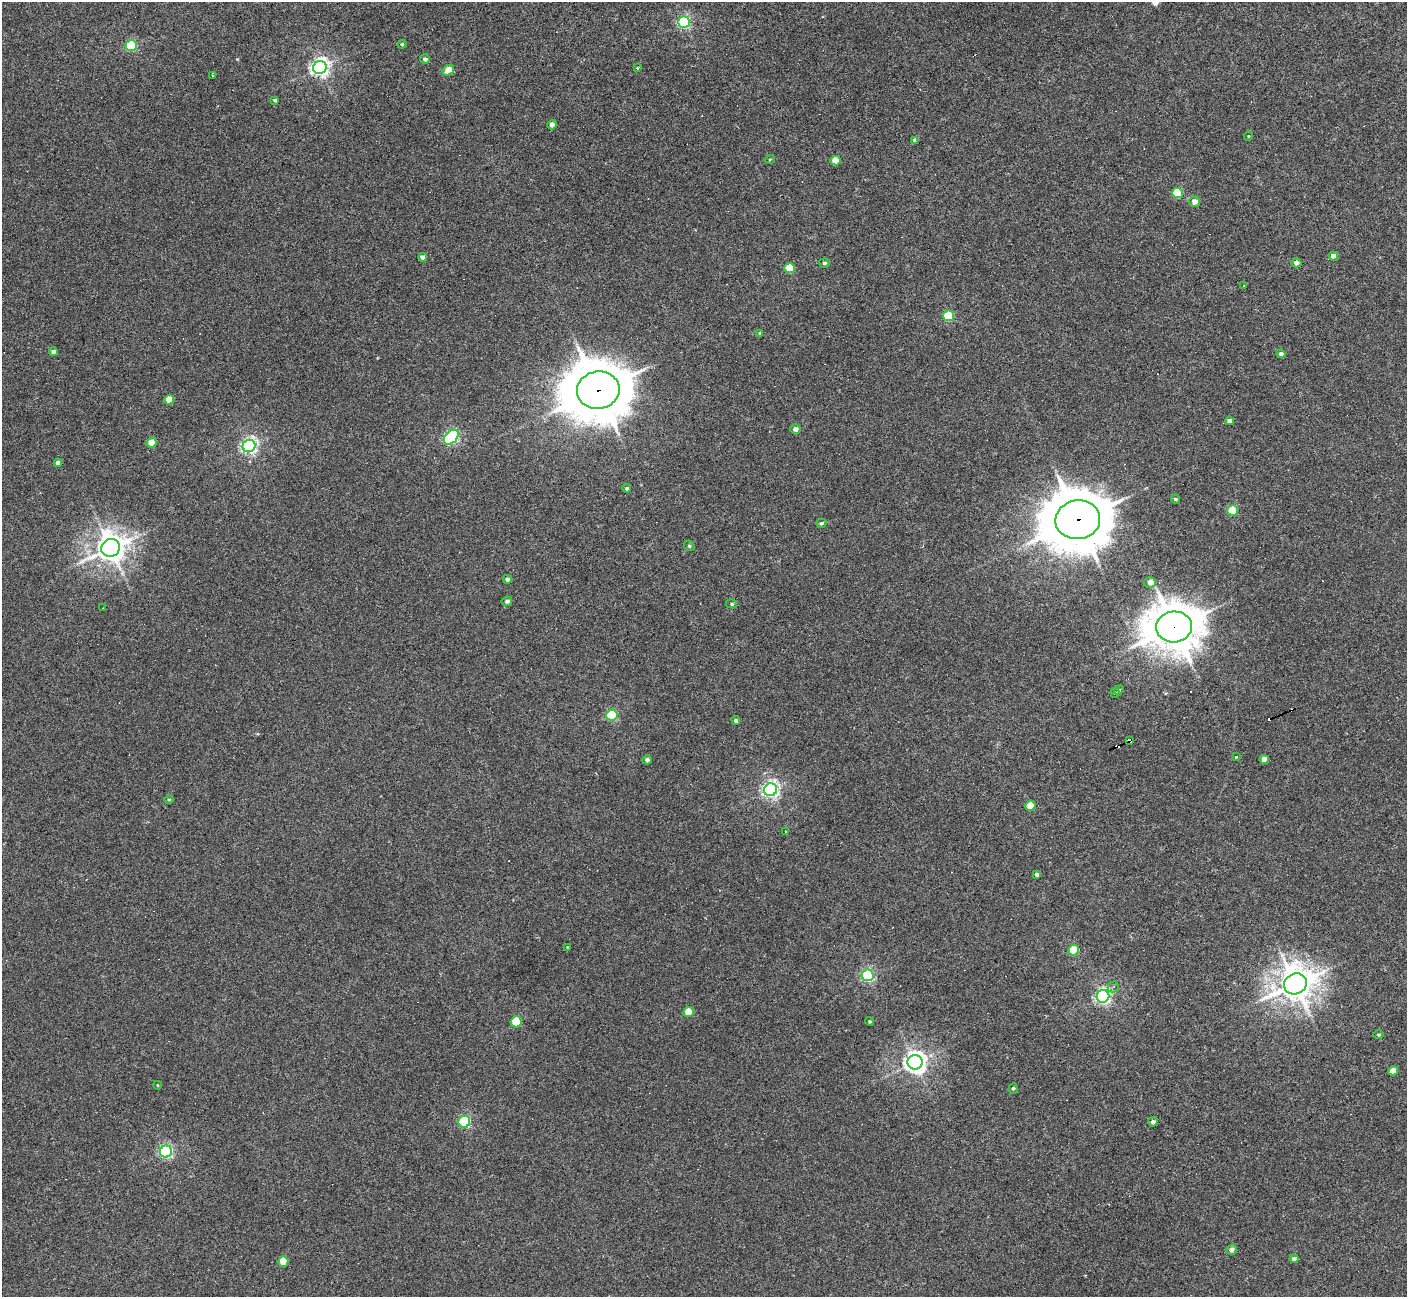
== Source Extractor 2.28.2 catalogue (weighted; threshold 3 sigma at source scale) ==
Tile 10 of 4 x 4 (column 2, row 3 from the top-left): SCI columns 1407-2811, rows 1445-2739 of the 5622 x 5610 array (HDU 1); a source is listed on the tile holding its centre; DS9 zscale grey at full resolution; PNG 1409 x 1299 px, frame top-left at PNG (2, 2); each listed source drawn as its Kron ellipse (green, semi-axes under 4 px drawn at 4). Shown black and unused: <1% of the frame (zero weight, under 3 of 6 exposures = <1% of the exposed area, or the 3 px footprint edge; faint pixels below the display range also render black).
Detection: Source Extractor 2.28.2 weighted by HDU 2 'WHT'; one run over the whole footprint, this tile lists its part. Background 0.0282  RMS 0.0025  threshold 0.0102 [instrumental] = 3 sigma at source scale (4.09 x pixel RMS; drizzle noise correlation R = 1.36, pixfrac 0.8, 0.05/0.05 arcsec/px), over >= 5 px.
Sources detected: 88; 8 cosmic-ray / hot-pixel residue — neither listed nor drawn; the other 80 listed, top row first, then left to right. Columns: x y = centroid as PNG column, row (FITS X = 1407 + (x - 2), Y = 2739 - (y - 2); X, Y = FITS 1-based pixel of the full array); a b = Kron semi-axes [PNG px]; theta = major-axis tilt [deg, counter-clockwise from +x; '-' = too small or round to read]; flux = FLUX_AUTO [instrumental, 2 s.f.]
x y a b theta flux
684 22 6 5 - 36
402 44 4 4 - 0.3
131 46 6 5 - 21
425 59 5 4 - 0.68
320 67 7 6 - 110
637 68 4 3 - 0.23
448 70 6 4 34 4.1
213 75 4 3 - 0.21
275 100 4 3 - 0.45
552 125 5 4 - 1.2
1248 136 5 3 - 0.18
915 140 4 3 - 0.61
770 159 5 3 - 0.2
835 161 5 4 - 3.8
1178 193 5 5 - 11
1195 202 5 5 - 1.7
1333 256 5 4 - 1.5
423 257 4 4 - 1.1
824 263 5 4 - 0.53
1296 263 5 4 - 1.2
790 268 5 5 - 7.5
1243 286 2 2 - 0.18
948 316 5 5 - 15
760 333 4 3 - 0.31
53 352 4 4 - 0.8
1281 354 4 4 - 0.83
598 390 21 18 9 1300
169 400 5 5 - 3.9
1229 421 4 4 - 0.94
795 429 5 5 - 1.1
451 437 9 5 45 42
152 443 5 5 - 3.6
249 446 6 6 - 70
58 463 4 4 - 0.97
627 488 4 4 - 0.45
1175 499 5 3 - 0.3
1232 510 5 5 - 9.7
1078 520 22 19 8 1300
821 523 5 4 - 0.43
689 546 5 4 - 0.37
111 548 9 8 - 330
507 579 4 4 - 0.68
1150 582 6 5 - 1.9
507 601 5 5 - 0.68
732 604 5 4 - 0.37
103 608 2 2 - 0.11
1174 627 18 15 4 790
1119 690 5 4 - 0.3
1115 693 5 5 - 0.34
612 715 6 5 - 19
736 720 4 4 - 0.48
1130 741 4 3 - 7.2
1236 757 4 2 - 0.18
1264 759 5 4 - 2.4
647 760 5 4 - 0.76
771 790 6 6 - 81
169 800 5 3 - 0.21
1030 806 5 5 - 5.2
786 832 4 3 - 0.21
1037 874 4 3 - 0.59
567 947 4 3 - 0.18
1074 950 5 5 - 10
868 975 6 6 - 42
1295 984 12 10 27 450
1113 987 5 5 - 0.56
1103 996 6 6 - 66
688 1012 5 5 - 5.4
870 1021 4 3 - 0.24
516 1022 5 5 - 12
1378 1034 5 3 - 0.24
915 1062 7 7 - 160
1393 1071 5 4 - 2.6
157 1085 4 3 - 0.15
1013 1088 5 4 - 0.44
464 1122 6 6 - 26
1153 1122 5 4 - 0.9
166 1152 6 6 - 37
1231 1250 5 5 - 1.1
1294 1259 4 4 - 0.78
283 1261 5 5 - 5.6
Overlapping masked pixels (flux is a lower limit): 4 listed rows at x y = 598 390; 1078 520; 1174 627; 1130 741